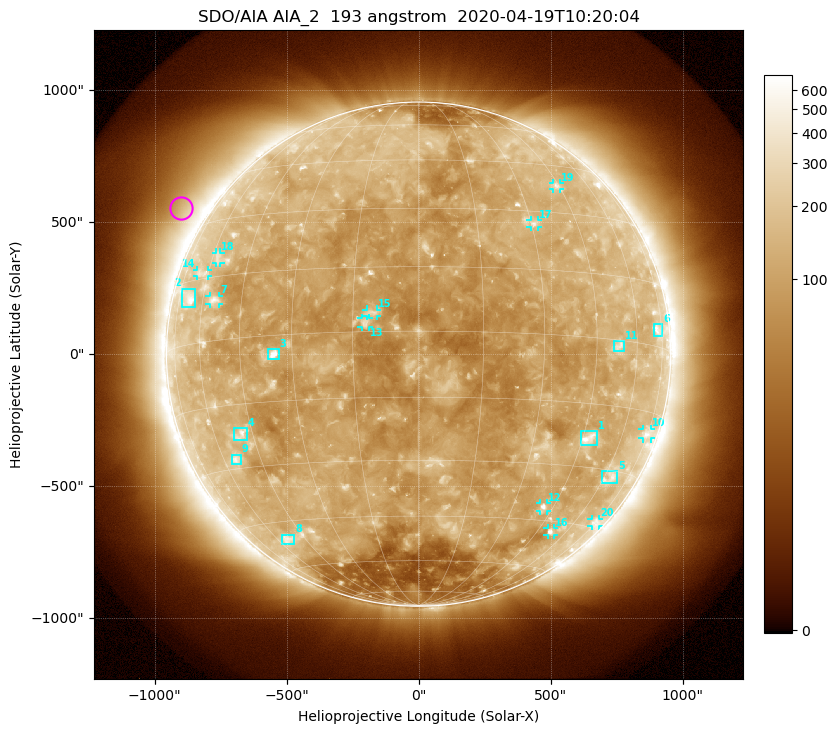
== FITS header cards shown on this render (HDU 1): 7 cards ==
TELESCOP= 'SDO/AIA'
INSTRUME= 'AIA_2'
WAVELNTH=                  193
WAVEUNIT= 'angstrom'
DATE-OBS= '2020-04-19T10:20:04.84'
CTYPE1  = 'HPLN-TAN'
CTYPE2  = 'HPLT-TAN'

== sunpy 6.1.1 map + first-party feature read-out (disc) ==
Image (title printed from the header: SDO/AIA AIA_2  193 angstrom  2020-04-19T10:20:04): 1024 x 1024 px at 2.4 arcsec/px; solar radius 955 arcsec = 398 px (full disc in frame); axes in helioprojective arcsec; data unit not stated in the header (colour bar unlabelled)
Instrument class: DISC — disc imager (sunpy class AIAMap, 193 A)
Bright regions (active regions / flare kernels): reference = the median radial profile (limb darkening/brightening removed); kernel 9 px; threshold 5 sigma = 152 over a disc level ~107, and >= 1.15x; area >= 12 px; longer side >= 10 px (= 24 arcsec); searched inside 0.97 R_sun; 24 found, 20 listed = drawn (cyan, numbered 1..; 11 of them under ~33 arcsec drawn as corner ticks so the feature stays visible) (cap 20 boxes per figure: the strongest are kept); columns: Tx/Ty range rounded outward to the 5 arcsec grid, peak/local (2 s.f.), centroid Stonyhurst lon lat
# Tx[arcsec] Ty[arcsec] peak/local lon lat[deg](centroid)
1 615..680 -345..-290 5.5 +47 -23
2 -900..-845 180..250 3.7 -68 +11
3 -570..-530 -20..20 8.6 -35 -4
4 -700..-650 -325..-280 3.7 -49 -22
5 690..750 -490..-445 2.8 +63 -32
6 890..925 70..115 3.1 +72 +4
7 -795..-755 190..220 3.6 -55 +9
8 -515..-470 -720..-685 2.9 -54 -50
9 -710..-675 -415..-380 3.2 -55 -28
10 850..880 -320..-280 2.7 +74 -20
11 740..780 10..50 3.2 +53 -1
12 460..490 -595..-565 4 +41 -41
13 -215..-185 100..140 4.9 -12 +2
14 -840..-800 295..320 2.3 -63 +16
15 -200..-155 145..170 4.2 -11 +4
16 490..510 -685..-660 3.4 +51 -48
17 425..450 480..510 3.4 +31 +27
18 -770..-750 345..385 2.3 -57 +20
19 505..535 625..650 2.7 +44 +38
20 655..685 -650..-625 2.4 +73 -43
Off-limb structures (1.02-1.3 R_sun): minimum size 162 px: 6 found; the strongest spans PA ~35..75 deg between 1.02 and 1.3 R_sun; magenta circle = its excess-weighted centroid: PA ~60 deg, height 1.11 R_sun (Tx ~-900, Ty ~555 arcsec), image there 1.6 x the reference